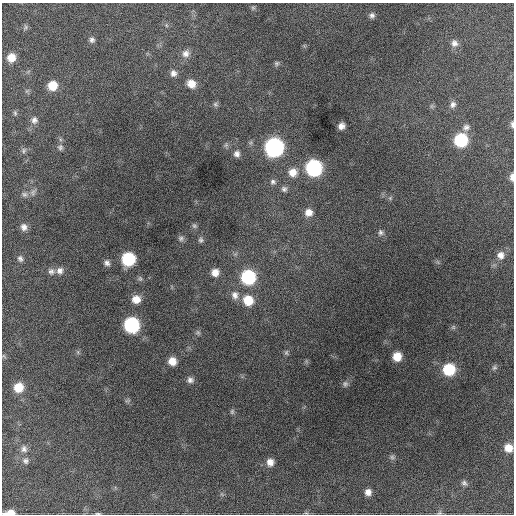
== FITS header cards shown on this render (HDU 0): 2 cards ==
NAXIS1  =                  512 / Axis length
NAXIS2  =                  512 / Axis length

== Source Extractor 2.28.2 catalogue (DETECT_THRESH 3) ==
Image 512 x 512 px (HDU 0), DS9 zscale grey, 1 PNG px = 1 image px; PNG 516 x 516 px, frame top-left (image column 1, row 512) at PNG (2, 3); no overlay
Background 1340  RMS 32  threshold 95.6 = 3 sigma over >= 5 px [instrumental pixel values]
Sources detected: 77; all 77 listed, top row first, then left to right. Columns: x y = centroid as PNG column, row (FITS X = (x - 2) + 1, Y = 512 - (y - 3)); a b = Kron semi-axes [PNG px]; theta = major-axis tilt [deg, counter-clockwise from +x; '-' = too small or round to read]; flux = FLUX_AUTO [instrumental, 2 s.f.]
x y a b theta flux
253 8 6 5 - 3800
372 15 8 7 - 7400
166 25 6 4 -47 3000
25 27 8 6 57 4300
92 40 7 6 - 6200
454 43 11 10 - 13000
186 53 10 9 - 14000
11 57 8 8 - 26000
277 63 7 6 - 4600
173 73 8 8 - 9700
191 84 10 8 -39 23000
52 86 9 8 - 37000
215 104 7 6 - 4700
453 104 10 8 58 10000
432 106 6 6 - 4400
15 113 7 5 -88 3700
34 120 9 8 - 9400
512 124 8 4 -85 5100
341 126 6 6 - 12000
466 127 11 8 33 10000
461 140 9 9 - 150000
226 145 7 5 45 4700
60 147 8 7 - 6100
274 147 10 10 - 560000
24 150 8 6 75 5200
237 154 9 8 - 9700
314 168 10 10 - 310000
293 172 11 11 - 25000
512 177 8 4 -88 9700
273 182 8 8 - 7500
284 189 8 8 - 7400
33 192 11 7 47 8600
25 194 9 7 4 7800
390 198 6 4 47 3500
308 212 9 9 - 19000
194 226 8 6 -45 4700
24 227 9 8 - 12000
381 232 8 7 - 6400
181 238 8 7 - 6100
201 240 7 7 - 5300
501 255 11 10 - 17000
20 258 8 7 - 7200
128 259 9 9 - 150000
107 263 8 8 - 8600
51 271 9 9 - 9200
60 271 9 9 - 12000
215 272 9 9 - 19000
248 277 10 10 - 200000
140 279 8 6 -53 4500
235 295 13 11 -83 17000
136 299 9 9 - 24000
248 300 11 10 - 48000
132 325 10 9 - 260000
453 327 7 5 46 3800
198 333 8 6 -51 5000
78 352 7 4 -89 3800
286 353 8 6 90 4600
4 356 7 3 -52 3000
397 356 8 8 - 31000
172 361 8 8 - 24000
494 368 8 6 36 4900
449 369 10 10 - 96000
190 380 9 8 - 9000
345 384 8 7 - 6100
18 387 9 9 - 37000
127 400 8 4 9 3400
232 412 8 6 89 4400
508 448 9 9 - 25000
24 449 10 8 -73 11000
392 457 7 6 - 4900
25 461 9 8 - 7900
270 462 9 8 - 15000
464 483 8 6 -44 5800
368 492 7 7 - 13000
10 512 13 5 4 18000
98 513 8 3 0 3100
439 513 7 4 10 3600
At the frame edge (FLAGS 8, measured only in part): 6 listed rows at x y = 512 124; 512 177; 508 448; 10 512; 98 513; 439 513